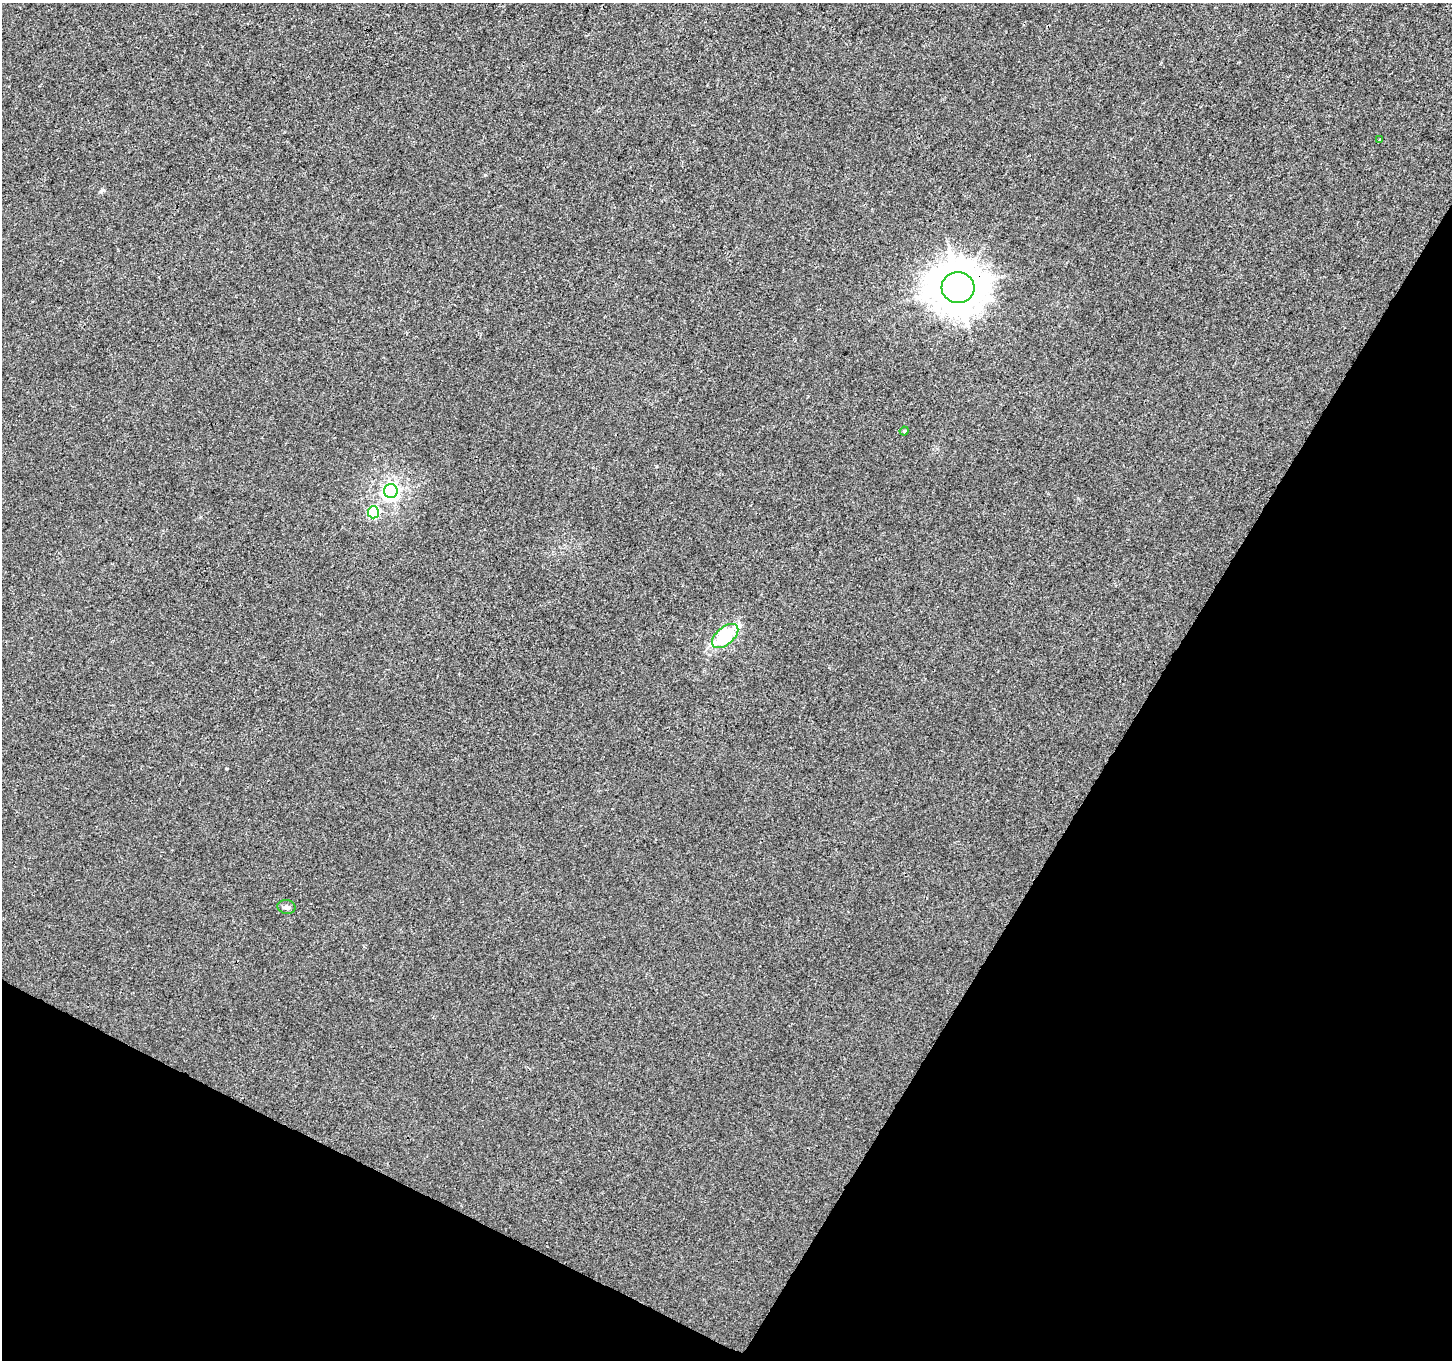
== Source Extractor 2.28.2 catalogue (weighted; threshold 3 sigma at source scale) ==
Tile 15 of 4 x 4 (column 3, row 4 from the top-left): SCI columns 2907-4356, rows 265-1622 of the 5805 x 5894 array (HDU 1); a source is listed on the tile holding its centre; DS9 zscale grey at full resolution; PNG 1454 x 1362 px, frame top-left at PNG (2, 3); each listed source drawn as its Kron ellipse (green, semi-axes under 4 px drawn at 4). Shown black and unused: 28% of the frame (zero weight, under 3 of 4 exposures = <1% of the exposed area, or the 3 px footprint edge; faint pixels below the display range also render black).
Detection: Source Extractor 2.28.2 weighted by HDU 2 'WHT'; one run over the whole footprint, this tile lists its part. Background 0.00215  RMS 0.0029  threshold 0.0131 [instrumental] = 3 sigma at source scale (4.5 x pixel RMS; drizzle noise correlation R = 1.50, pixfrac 1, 0.0396/0.0396 arcsec/px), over >= 5 px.
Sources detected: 8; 1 inside a brighter listed object's ellipse — not listed separately; the other 7 listed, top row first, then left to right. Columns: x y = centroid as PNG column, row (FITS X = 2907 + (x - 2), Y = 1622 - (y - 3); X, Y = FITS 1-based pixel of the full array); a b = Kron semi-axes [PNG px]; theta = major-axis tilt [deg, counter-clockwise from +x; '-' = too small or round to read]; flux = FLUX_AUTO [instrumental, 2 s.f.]
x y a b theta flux
1380 139 3 3 - 1.6
958 287 16 15 - 950
904 431 4 4 - 0.4
391 491 7 6 - 100
373 512 6 5 - 22
725 636 16 8 41 20
286 907 9 7 -11 0.97
Overlapping masked pixels (flux is a lower limit): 1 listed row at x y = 958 287